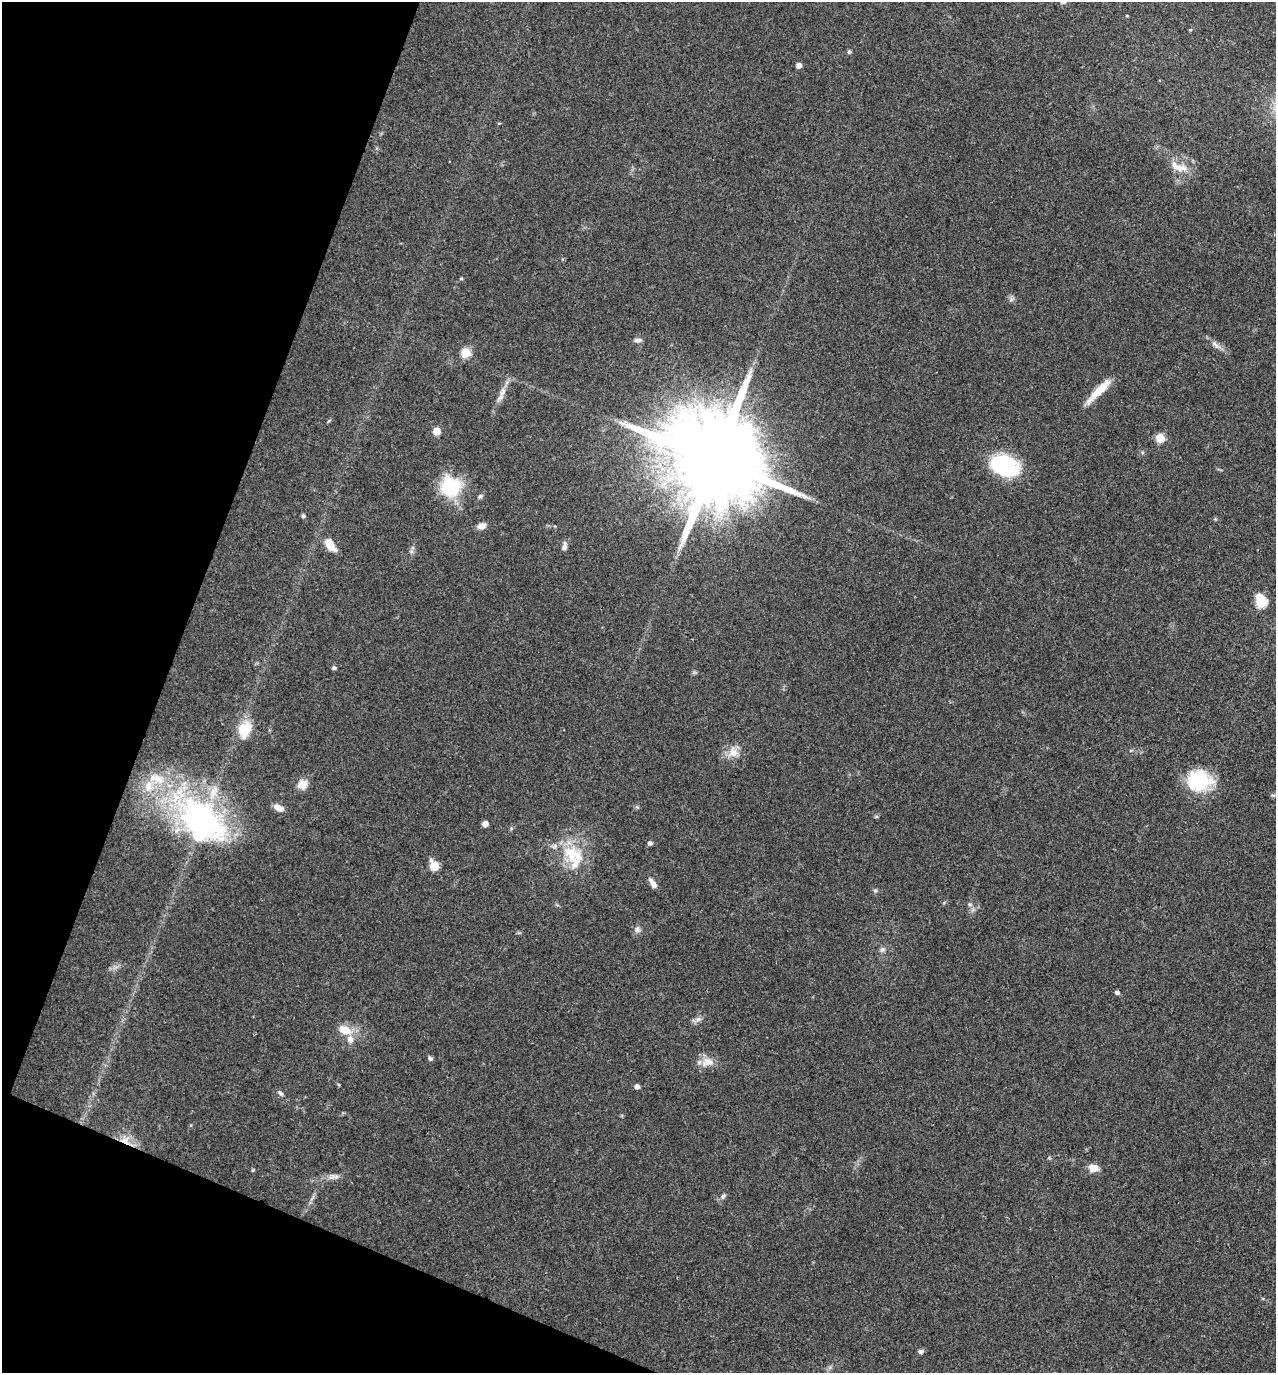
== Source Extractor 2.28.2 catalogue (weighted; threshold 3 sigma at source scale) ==
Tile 9 of 4 x 4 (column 1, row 3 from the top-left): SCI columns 138-1411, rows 1378-2748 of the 5504 x 5492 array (HDU 1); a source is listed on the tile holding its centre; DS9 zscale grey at full resolution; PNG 1278 x 1375 px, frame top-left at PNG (2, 2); no overlay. Shown black and unused: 19% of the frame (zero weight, under 3 of 4 exposures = <1% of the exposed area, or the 3 px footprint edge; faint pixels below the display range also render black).
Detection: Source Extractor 2.28.2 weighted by HDU 2 'WHT'; one run over the whole footprint, this tile lists its part. Background 0.0934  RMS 0.006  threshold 0.0269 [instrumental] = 3 sigma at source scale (4.5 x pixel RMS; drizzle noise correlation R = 1.50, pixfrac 1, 0.05/0.05 arcsec/px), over >= 5 px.
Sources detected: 56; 3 inside a brighter listed object's ellipse — not listed separately; the other 53 listed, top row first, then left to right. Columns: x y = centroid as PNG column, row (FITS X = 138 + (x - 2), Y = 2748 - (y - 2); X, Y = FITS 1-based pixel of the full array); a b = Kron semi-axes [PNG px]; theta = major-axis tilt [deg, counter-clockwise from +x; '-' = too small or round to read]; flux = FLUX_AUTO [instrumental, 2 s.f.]
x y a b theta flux
1127 16 4 3 - 0.5
1190 30 5 4 - 0.55
849 52 5 4 - 1.2
799 65 5 4 - 3.4
1179 167 28 10 -16 7.8
461 278 5 3 - 0.59
1011 299 7 5 56 1.3
638 340 10 5 -1 1.9
1215 344 15 6 -45 3.3
465 353 5 5 - 30
1099 391 38 8 45 12
502 392 15 7 71 4.3
436 431 6 6 - 6.6
1160 438 5 5 - 19
715 460 33 20 -25 18000
1005 466 28 20 -18 52
451 487 18 18 - 40
480 496 8 4 25 1.2
303 516 5 4 - 1.3
481 526 10 7 19 3.7
330 545 22 10 -52 7.2
564 546 11 6 79 2.5
1259 596 6 5 - 5.2
1261 602 6 6 - 39
334 668 5 4 - 1.4
245 729 19 13 60 15
733 752 15 13 -67 6.6
1199 781 27 22 1 34
303 784 14 11 23 5.8
279 808 12 7 -24 4.5
201 819 78 46 -42 150
485 823 5 5 - 3.4
650 843 5 4 - 1.8
572 855 44 18 -68 24
434 866 7 6 - 15
653 883 13 5 -55 3.8
875 890 6 5 - 1
637 929 8 8 - 2.1
882 949 8 6 38 1.8
1117 992 5 4 - 1.7
698 1019 7 6 - 1.9
345 1030 9 6 -22 16
350 1039 10 8 -59 3.7
430 1058 7 5 -54 1.3
707 1062 18 12 4 6.9
637 1086 5 4 - 2.3
280 1093 9 4 -32 1.3
125 1140 14 11 -16 7.7
1093 1168 13 9 -13 4.8
253 1170 4 4 - 0.63
332 1177 10 5 27 2.4
723 1197 8 5 63 1.3
920 1351 7 6 - 1.6
Overlapping masked pixels (flux is a lower limit): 1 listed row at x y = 125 1140